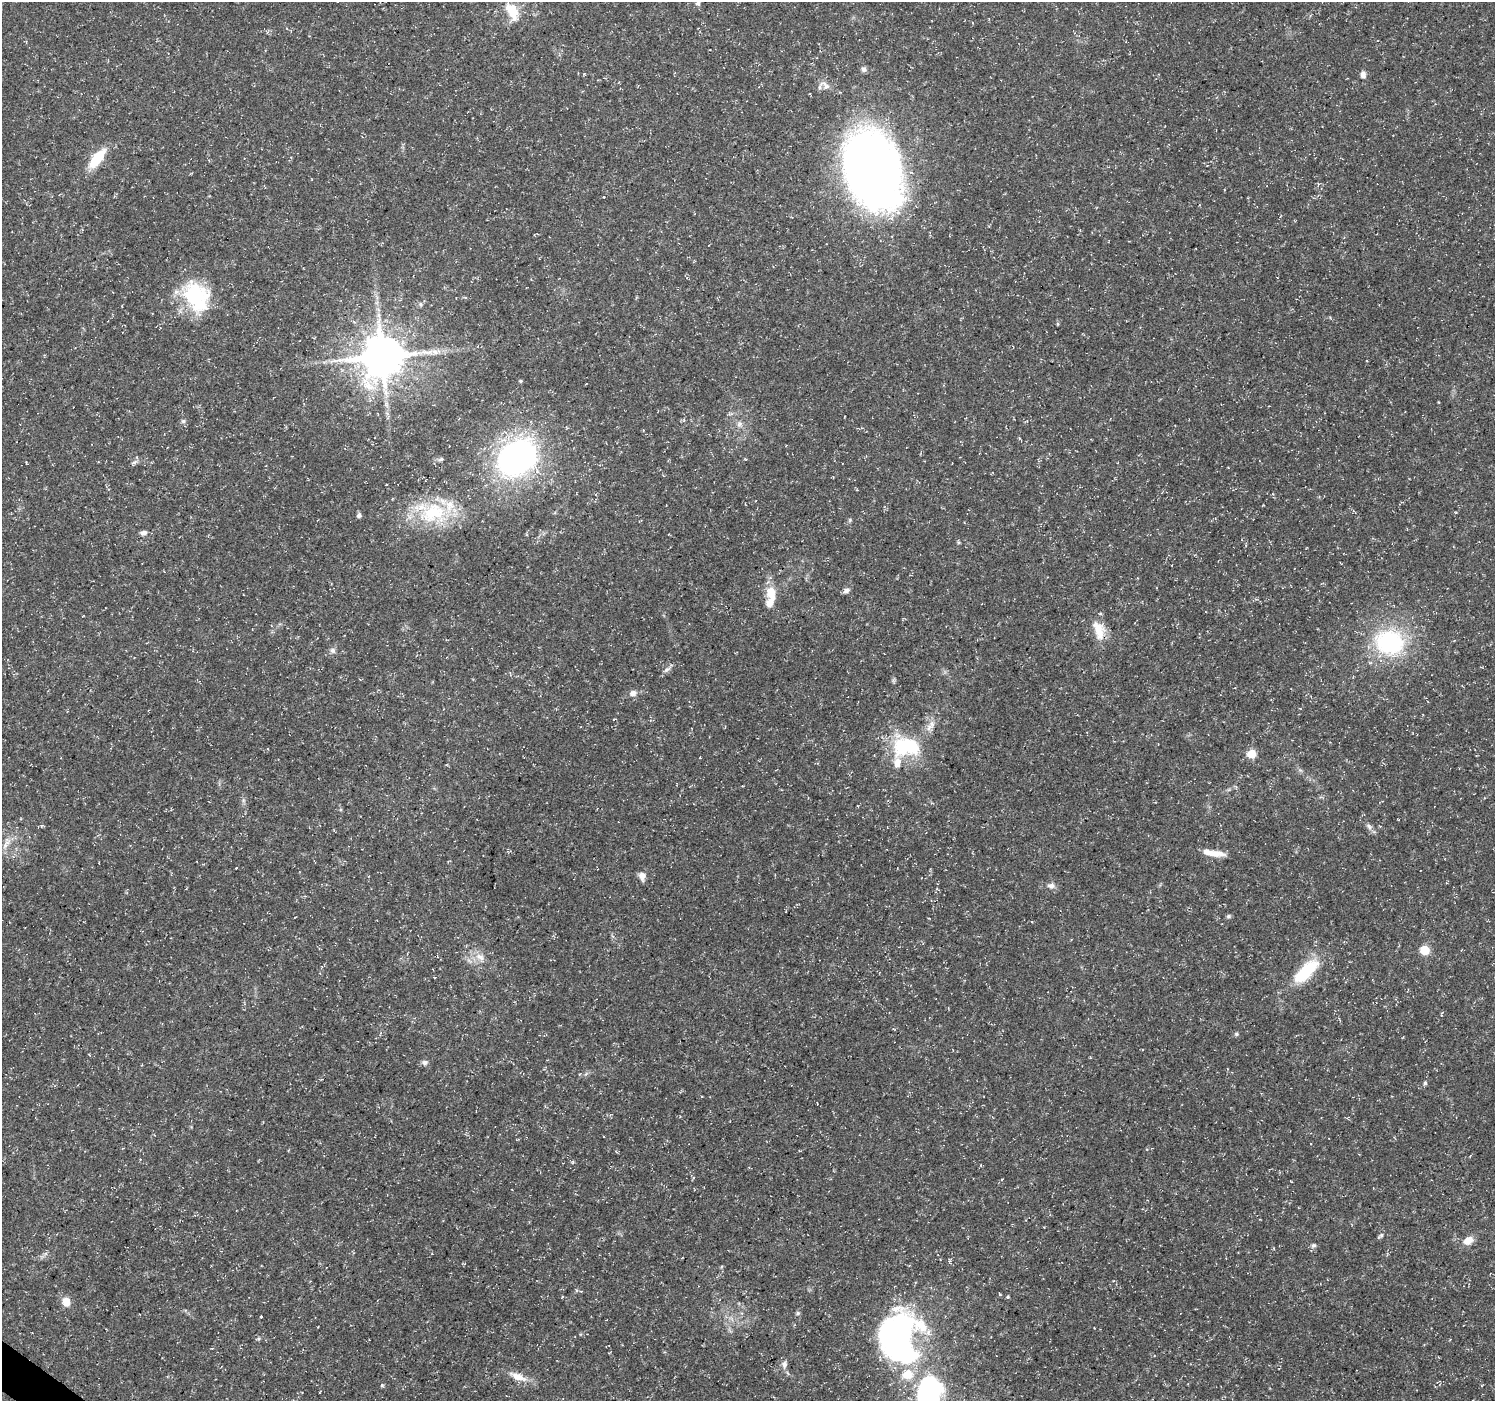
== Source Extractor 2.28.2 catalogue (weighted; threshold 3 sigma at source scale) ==
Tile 7 of 4 x 4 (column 3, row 2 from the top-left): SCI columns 2988-4480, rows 2974-4372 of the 5980 x 6015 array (HDU 1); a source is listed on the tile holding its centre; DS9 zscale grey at full resolution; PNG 1497 x 1403 px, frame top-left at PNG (2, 2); no overlay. Shown black and unused: <1% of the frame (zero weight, under 3 of 5 exposures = <1% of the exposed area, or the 3 px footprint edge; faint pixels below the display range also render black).
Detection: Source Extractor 2.28.2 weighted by HDU 2 'WHT'; one run over the whole footprint, this tile lists its part. Background 0.0541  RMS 0.0028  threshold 0.0125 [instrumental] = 3 sigma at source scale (4.5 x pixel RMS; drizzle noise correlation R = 1.50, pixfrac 1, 0.0396/0.0396 arcsec/px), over >= 5 px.
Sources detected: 71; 3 inside a brighter object's white glare — not listed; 5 inside a brighter listed object's ellipse — not listed separately; the other 63 listed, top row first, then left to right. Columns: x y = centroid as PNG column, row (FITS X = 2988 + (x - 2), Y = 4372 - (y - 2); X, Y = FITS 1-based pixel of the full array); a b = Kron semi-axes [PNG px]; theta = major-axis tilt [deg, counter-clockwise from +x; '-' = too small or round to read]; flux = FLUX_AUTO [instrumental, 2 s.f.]
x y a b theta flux
698 3 6 6 - 0.9
512 11 21 12 -63 7.1
864 69 8 6 -58 0.79
1363 75 9 6 -78 1.3
824 83 14 8 -6 1.7
97 159 21 9 52 9.8
873 170 84 55 -73 190
604 197 3 2 - 0.21
196 296 38 32 -61 20
420 304 6 5 - 0.52
1058 324 6 4 -90 0.28
382 356 12 11 - 1100
335 361 9 4 -19 0.81
520 381 5 4 - 0.33
183 421 6 5 - 0.53
739 424 8 6 46 0.98
517 458 34 27 36 81
441 459 7 5 18 0.49
745 459 4 3 - 0.23
134 462 11 4 30 0.63
433 513 43 29 17 20
359 515 5 5 - 0.93
850 520 5 5 - 0.36
143 533 10 6 8 1
958 542 6 4 -71 0.33
846 590 9 6 33 0.98
771 592 15 10 -79 5.3
1099 630 26 13 -70 5.3
1390 642 36 30 -10 29
333 650 8 7 - 0.88
667 669 12 4 33 0.86
633 693 9 7 14 1.5
929 727 12 8 58 1.8
906 747 34 22 -1 20
1251 754 5 5 - 8.2
1369 826 10 6 -53 0.99
5 845 15 6 76 1.6
1214 853 25 8 -7 3.6
236 868 3 2 - 0.18
642 876 11 8 -80 1.6
1051 886 10 7 -7 1.2
1228 916 6 5 - 0.51
1424 950 5 5 - 14
480 957 14 8 -33 2.2
1305 971 26 11 45 17
1236 1034 5 5 - 0.44
425 1062 8 6 0 0.92
1425 1083 5 5 - 0.46
572 1162 5 3 - 0.3
1468 1240 10 7 31 3.3
1313 1245 7 7 - 0.74
562 1297 4 2 - 0.19
1008 1297 5 4 - 0.31
66 1302 9 8 - 2.9
798 1313 6 5 - 0.51
260 1316 3 3 - 1.1
318 1327 2 2 - 0.19
899 1336 47 20 74 60
784 1364 12 8 89 1.2
908 1374 12 10 16 5.2
518 1377 24 9 -23 3.8
382 1385 5 4 - 0.37
930 1394 40 24 88 56
Isophote crosses this tile's border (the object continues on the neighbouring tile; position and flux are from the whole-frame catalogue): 2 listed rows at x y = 698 3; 930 1394
Unlisted compact peaks at least as high as the median listed source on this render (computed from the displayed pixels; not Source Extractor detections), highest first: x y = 1381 1235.